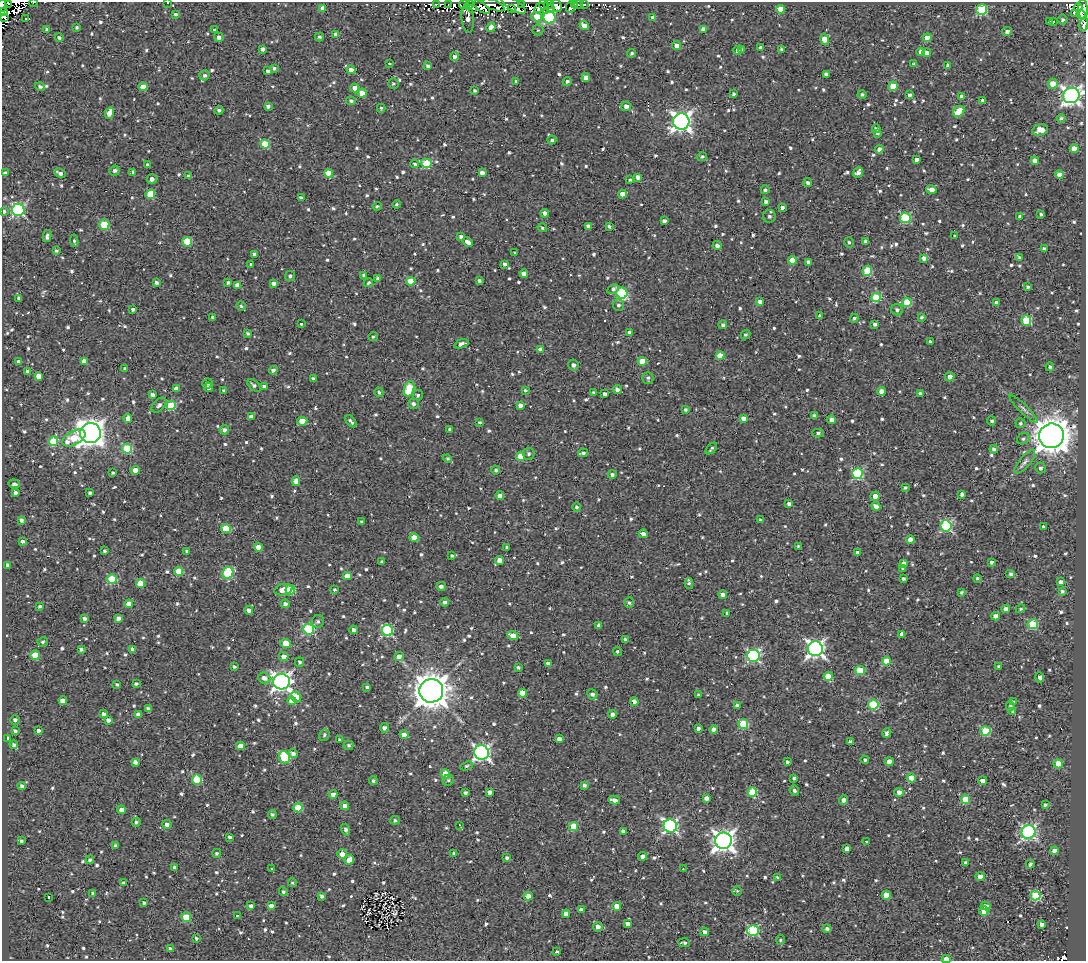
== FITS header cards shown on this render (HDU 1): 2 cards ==
NAXIS1  =                 1084
NAXIS2  =                  959

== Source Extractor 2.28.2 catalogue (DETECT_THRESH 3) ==
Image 1084 x 959 px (HDU 1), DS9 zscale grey, 1 PNG px = 1 image px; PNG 1088 x 963 px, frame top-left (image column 1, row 959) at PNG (2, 2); each listed source drawn as its Kron ellipse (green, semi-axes under 4 px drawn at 4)
Background 1.46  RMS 4.8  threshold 14.4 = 3 sigma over >= 5 px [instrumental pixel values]
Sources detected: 1028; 8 with non-positive FLUX_AUTO (blend fragments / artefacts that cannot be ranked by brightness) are neither listed nor drawn; of the other 1020, the 500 brightest by FLUX_AUTO listed and drawn (520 fainter detections omitted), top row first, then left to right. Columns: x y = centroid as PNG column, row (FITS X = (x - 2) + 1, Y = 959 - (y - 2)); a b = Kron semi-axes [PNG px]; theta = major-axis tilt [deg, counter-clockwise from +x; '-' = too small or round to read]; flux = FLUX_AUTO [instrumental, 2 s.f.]
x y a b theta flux
8 3 3 2 - 1800
34 3 4 3 - 600
168 3 3 2 - 980
436 4 3 2 - 590
448 4 3 2 - 620
549 4 5 3 - 4000
579 4 3 3 - 620
584 4 3 3 - 1100
2 5 6 2 88 3400
464 5 5 4 - 2300
469 5 5 4 - 4100
493 5 12 5 -24 7000
513 5 14 5 -31 2900
522 5 4 2 - 5100
575 5 3 3 - 1800
557 6 7 4 -74 7800
482 7 9 4 -38 5500
544 7 8 2 -73 2300
570 7 6 3 87 1400
323 8 4 4 - 1900
473 8 3 2 - 720
540 8 5 3 - 1600
550 8 4 3 - 1400
1078 8 4 3 - 590
512 9 3 2 - 1800
780 9 4 4 - 4900
1083 9 10 4 -86 8600
982 10 5 5 - 24000
3 12 4 3 - 6500
175 14 4 4 - 650
1075 14 4 3 - 1700
1081 15 4 2 - 1700
3 17 4 2 - 1600
537 17 5 4 - 5800
549 17 6 6 - 37000
26 18 3 3 - 630
653 18 4 3 - 1300
468 19 14 6 -84 1900
1062 20 5 5 - 760
1050 21 3 3 - 640
1053 22 4 3 - 890
1084 24 7 3 79 1700
584 25 5 4 - 2900
77 27 3 3 - 600
491 27 5 4 - 2500
47 29 4 4 - 780
703 29 4 4 - 1600
215 30 3 3 - 960
538 30 5 5 - 600
1007 31 5 4 - 1100
336 34 4 4 - 2000
59 37 4 4 - 900
219 37 5 4 - 1100
319 37 4 3 - 760
927 38 4 4 - 4700
825 39 6 4 -75 4200
677 45 4 4 - 2400
760 48 3 3 - 700
262 49 4 3 - 910
742 49 4 3 - 610
737 50 4 4 - 860
782 50 4 3 - 670
921 52 4 4 - 1700
632 53 4 3 - 580
927 53 4 4 - 2000
454 57 4 4 - 1300
389 63 3 3 - 830
914 64 4 3 - 560
948 65 4 4 - 890
428 66 4 4 - 810
274 68 4 4 - 570
351 70 4 4 - 2100
268 71 4 4 - 840
826 74 4 4 - 1100
204 75 5 5 - 860
586 77 4 4 - 2200
516 81 4 3 - 650
567 81 4 4 - 900
393 84 5 5 - 570
1053 84 5 5 - 3700
40 86 5 4 - 850
893 86 5 4 - 7400
143 87 4 4 - 4600
355 88 4 4 - 2500
475 91 3 3 - 590
362 93 4 4 - 6000
733 94 3 3 - 710
862 94 4 4 - 740
910 95 4 4 - 1000
1071 95 8 7 - 150000
962 97 4 4 - 2200
983 100 3 3 - 860
351 101 5 4 - 750
268 106 4 3 - 940
626 106 5 5 - 1700
381 108 4 2 - 600
219 110 4 4 - 740
959 111 6 5 - 9500
109 113 5 4 - 4000
1061 118 4 3 - 580
681 121 8 8 - 170000
876 129 4 4 - 960
1040 130 8 5 13 4200
878 133 3 3 - 670
552 140 4 4 - 590
265 144 5 4 - 12000
879 149 4 4 - 1300
1074 149 4 4 - 6300
702 157 5 4 - 750
917 159 3 3 - 1200
1035 161 4 4 - 3000
426 163 5 4 - 14000
415 164 4 3 - 570
147 165 4 3 - 760
114 171 5 5 - 810
133 172 4 3 - 560
5 173 4 4 - 970
60 173 6 3 -26 1100
328 173 4 4 - 4700
482 173 4 4 - 1500
858 173 6 4 49 1500
1060 175 4 4 - 4300
188 176 3 3 - 680
638 177 4 4 - 1500
152 179 5 5 - 1600
630 180 4 3 - 630
808 183 4 4 - 990
765 190 4 4 - 750
931 190 5 4 - 3200
150 194 5 4 - 9700
622 194 4 4 - 2900
301 198 4 3 - 910
766 201 4 3 - 1100
397 204 4 4 - 580
377 206 4 4 - 570
782 207 3 3 - 1000
18 210 6 6 - 53000
4 211 4 4 - 1000
545 213 4 4 - 1300
1041 214 3 3 - 550
769 216 6 6 - 1100
1020 216 4 4 - 750
905 218 5 5 - 24000
664 221 4 4 - 1100
104 224 5 5 - 14000
588 226 4 3 - 1400
609 227 4 3 - 660
542 228 5 4 - 580
47 236 6 3 79 1000
955 236 4 3 - 840
461 237 4 3 - 1000
74 241 6 4 -82 650
187 242 5 5 - 11000
467 242 5 3 - 2000
849 242 5 4 - 620
865 242 4 3 - 980
717 246 4 4 - 1300
1044 249 4 3 - 1300
56 251 4 4 - 680
515 253 3 3 - 630
254 254 4 4 - 700
924 258 4 4 - 1500
1019 258 3 3 - 570
792 260 4 4 - 4700
808 262 4 3 - 1500
251 264 4 3 - 970
504 264 4 4 - 920
867 271 5 5 - 16000
524 273 4 4 - 1800
364 275 3 3 - 920
290 276 5 5 - 820
378 278 4 4 - 720
479 280 4 4 - 700
411 281 4 4 - 7800
156 282 3 3 - 840
228 283 4 4 - 740
274 283 4 3 - 1200
368 283 5 4 - 720
238 285 4 4 - 3200
1028 287 3 3 - 650
613 289 6 4 30 980
622 293 5 5 - 32000
876 297 5 4 - 15000
19 298 4 3 - 830
760 302 4 4 - 1600
907 302 5 4 - 14000
996 303 4 4 - 1500
618 305 6 5 - 1000
241 306 4 4 - 560
133 310 4 3 - 840
897 310 6 5 - 1000
820 316 4 3 - 860
213 317 4 3 - 670
922 317 3 3 - 630
854 318 4 4 - 720
1026 320 5 5 - 14000
301 324 3 3 - 820
875 324 3 3 - 970
723 325 4 4 - 780
247 333 4 3 - 620
629 333 4 4 - 1200
745 335 5 4 - 580
373 337 5 4 - 550
930 342 3 3 - 870
461 344 7 4 19 1200
541 349 4 4 - 2100
720 356 4 4 - 5400
84 361 4 4 - 2100
642 361 4 4 - 6500
19 362 4 4 - 1600
573 365 5 5 - 1500
1050 367 4 4 - 720
125 368 4 3 - 600
273 370 4 4 - 1000
27 371 4 3 - 670
39 376 4 4 - 2700
950 377 5 4 - 1900
648 378 6 5 - 730
313 379 4 3 - 940
207 384 5 5 - 560
254 385 8 5 -41 900
264 386 4 4 - 1500
208 387 4 4 - 1300
176 389 4 4 - 2000
409 389 8 5 71 15000
525 390 4 3 - 640
617 390 4 4 - 1100
224 391 4 4 - 670
882 391 4 4 - 2700
379 392 5 4 - 610
594 392 4 4 - 670
605 394 4 3 - 970
921 394 4 3 - 1100
152 395 4 3 - 1100
418 395 5 5 - 740
413 404 5 5 - 1300
159 405 9 5 46 1300
171 405 5 4 - 14000
520 405 4 4 - 1600
685 409 3 3 - 620
1023 409 19 4 -45 1300
814 416 4 3 - 980
251 417 4 4 - 1600
128 418 4 4 - 1500
743 418 4 4 - 1800
831 420 4 4 - 2100
302 421 5 4 - 3900
351 421 7 3 -50 910
992 421 4 4 - 630
479 422 3 3 - 630
1020 423 5 5 - 730
450 429 4 3 - 820
224 430 4 4 - 1100
90 433 10 10 - 360000
818 433 5 4 - 750
1051 436 12 12 - 690000
74 438 13 7 28 9000
1023 439 6 5 - 710
53 441 5 4 - 12000
127 449 5 5 - 15000
711 449 7 3 46 560
994 449 4 4 - 860
583 453 5 3 - 740
529 454 6 6 - 800
520 456 4 4 - 8200
448 459 5 4 - 610
1025 462 14 5 50 1400
1040 468 5 5 - 1100
135 470 4 4 - 3500
496 470 4 4 - 750
113 473 3 3 - 600
612 474 4 4 - 890
857 474 5 5 - 33000
296 481 5 4 - 1900
14 484 6 4 -5 950
905 488 4 4 - 610
15 493 4 3 - 1100
90 493 3 3 - 600
962 494 4 4 - 960
500 496 4 4 - 2800
875 496 5 4 - 2500
789 504 3 3 - 1300
876 506 4 4 - 2500
577 507 4 4 - 690
21 520 4 3 - 1000
760 520 4 3 - 670
361 522 3 3 - 620
946 526 6 5 - 36000
1044 526 3 3 - 640
226 529 5 4 - 9500
643 534 4 4 - 1800
414 537 4 4 - 6100
910 540 4 4 - 2100
23 541 4 3 - 1000
798 546 3 3 - 560
258 547 4 4 - 4200
507 547 3 3 - 770
104 551 3 3 - 640
187 551 4 3 - 610
857 552 3 3 - 750
452 556 4 3 - 550
500 561 5 4 - 2800
382 562 3 3 - 610
991 562 3 3 - 930
904 563 4 4 - 1800
7 565 4 4 - 2000
903 569 3 3 - 600
179 571 4 4 - 9300
228 573 6 5 - 18000
1011 574 5 4 - 960
347 576 4 4 - 4700
977 578 4 4 - 590
112 579 5 4 - 15000
904 579 3 3 - 810
1061 582 4 4 - 1800
140 583 4 4 - 7100
689 583 5 4 - 630
441 586 5 4 - 1200
334 589 4 4 - 560
283 590 9 5 14 4400
290 590 5 5 - 15000
962 592 3 3 - 640
1062 592 4 3 - 900
723 595 4 3 - 1700
445 602 4 4 - 1000
629 602 5 5 - 610
129 604 4 4 - 3400
285 604 4 4 - 1200
39 606 3 3 - 590
1006 609 4 4 - 1700
1020 609 5 4 - 570
249 610 4 4 - 1400
727 613 3 3 - 550
995 616 4 4 - 1900
85 618 4 4 - 930
118 618 4 4 - 1400
318 622 6 6 - 890
1033 624 5 5 - 17000
599 626 4 4 - 1000
309 629 5 5 - 29000
353 630 4 4 - 1100
387 631 6 5 - 35000
902 634 4 4 - 2300
513 636 6 4 -23 3400
625 640 4 3 - 970
43 642 5 4 - 630
286 643 5 4 - 6400
81 649 4 3 - 800
133 649 4 4 - 1300
815 649 7 7 - 130000
617 651 4 4 - 600
35 655 5 4 - 9300
284 656 5 4 - 2500
399 656 4 4 - 1600
753 656 6 6 - 56000
886 661 4 4 - 6200
300 662 5 4 - 670
548 664 4 4 - 1600
234 667 3 3 - 610
518 667 3 3 - 610
999 667 4 3 - 970
860 670 5 4 - 12000
828 676 4 4 - 6300
1040 677 5 4 - 1100
264 678 6 5 - 1900
281 681 8 8 - 150000
136 684 4 3 - 820
117 685 4 3 - 560
367 687 3 3 - 580
431 691 12 11 - 640000
522 693 4 4 - 7700
592 694 5 4 - 1200
698 695 3 3 - 580
296 697 5 4 - 9100
63 701 4 4 - 4100
292 701 4 4 - 4300
634 702 4 4 - 4100
1013 702 4 3 - 680
873 704 5 5 - 20000
737 706 4 4 - 1700
1010 706 4 4 - 680
148 708 4 3 - 750
1013 712 4 3 - 880
104 714 4 3 - 1300
138 714 4 4 - 1700
612 714 4 4 - 1300
15 720 4 4 - 1100
108 720 4 4 - 1100
743 724 5 5 - 17000
384 728 4 4 - 1200
698 728 3 3 - 1100
714 729 4 4 - 1800
15 731 4 3 - 910
38 731 4 4 - 1100
985 731 5 4 - 15000
887 733 5 3 - 730
324 735 6 5 - 630
404 735 4 4 - 3700
8 738 3 3 - 830
559 739 4 4 - 1400
340 740 4 3 - 960
850 742 4 3 - 1300
14 745 4 4 - 840
349 745 5 5 - 770
240 746 4 4 - 2000
482 752 7 7 - 97000
293 753 4 4 - 1600
284 757 6 5 - 22000
865 760 4 4 - 570
135 762 4 4 - 1300
787 762 4 3 - 620
889 762 4 4 - 3500
1058 764 4 4 - 10000
466 766 6 4 19 620
446 774 4 4 - 9100
794 778 3 3 - 730
911 778 4 4 - 8100
197 780 5 5 - 14000
448 780 5 5 - 680
373 781 4 4 - 690
983 781 4 3 - 2400
584 785 4 4 - 1000
22 786 4 4 - 1100
794 790 5 5 - 920
489 792 4 4 - 1300
752 792 5 4 - 13000
899 792 5 4 - 2300
465 793 4 3 - 1000
333 794 4 4 - 1800
706 798 4 4 - 1600
965 799 4 4 - 9100
614 800 6 4 -13 1800
844 800 4 4 - 1500
1045 805 4 3 - 710
345 806 4 4 - 2200
298 808 4 4 - 8400
122 810 4 4 - 3700
272 815 4 4 - 700
395 820 5 4 - 670
136 822 5 4 - 730
167 824 5 4 - 1500
459 825 3 2 - 1700
574 826 4 4 - 9700
670 826 7 6 - 73000
346 830 6 4 -71 1200
623 831 4 3 - 1300
1029 832 7 6 - 79000
229 837 3 3 - 770
21 841 3 3 - 680
723 841 8 8 - 220000
866 841 3 3 - 4700
115 845 4 3 - 680
847 849 4 4 - 1500
1054 851 4 4 - 2800
217 853 4 4 - 660
454 853 4 4 - 700
342 854 5 4 - 3200
643 856 4 4 - 2400
507 858 4 4 - 880
90 860 4 4 - 670
349 860 5 4 - 3400
965 862 3 3 - 760
1030 864 4 3 - 780
174 867 3 3 - 620
271 868 3 3 - 1100
683 869 3 2 - 610
980 876 4 4 - 2800
778 877 4 3 - 790
123 883 3 3 - 890
292 883 4 4 - 610
737 891 5 5 - 560
283 892 4 4 - 770
93 893 4 3 - 560
886 895 4 4 - 6100
322 896 4 3 - 920
528 896 4 4 - 3000
1035 896 5 5 - 22000
49 898 3 3 - 1000
144 903 4 3 - 580
251 906 4 4 - 870
271 906 4 4 - 2500
617 906 4 4 - 3600
986 906 5 4 - 1800
581 910 4 3 - 1100
984 911 4 4 - 6100
566 914 4 4 - 1900
237 916 3 3 - 840
186 917 5 4 - 9900
627 923 4 3 - 1400
1041 924 4 3 - 1700
598 927 5 4 - 1700
827 928 4 4 - 980
753 930 5 5 - 32000
704 932 4 4 - 1300
196 938 3 3 - 600
780 940 5 4 - 560
684 943 5 3 - 670
170 949 4 3 - 1100
557 951 3 3 - 600
946 959 4 3 - 5200
At the frame edge (FLAGS 8, measured only in part): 11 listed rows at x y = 8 3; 34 3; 168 3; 2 5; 1083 9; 3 12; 3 17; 1084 24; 1071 95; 4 211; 946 959
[520 fainter detections neither listed nor drawn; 8 non-positive-flux detections neither listed nor drawn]